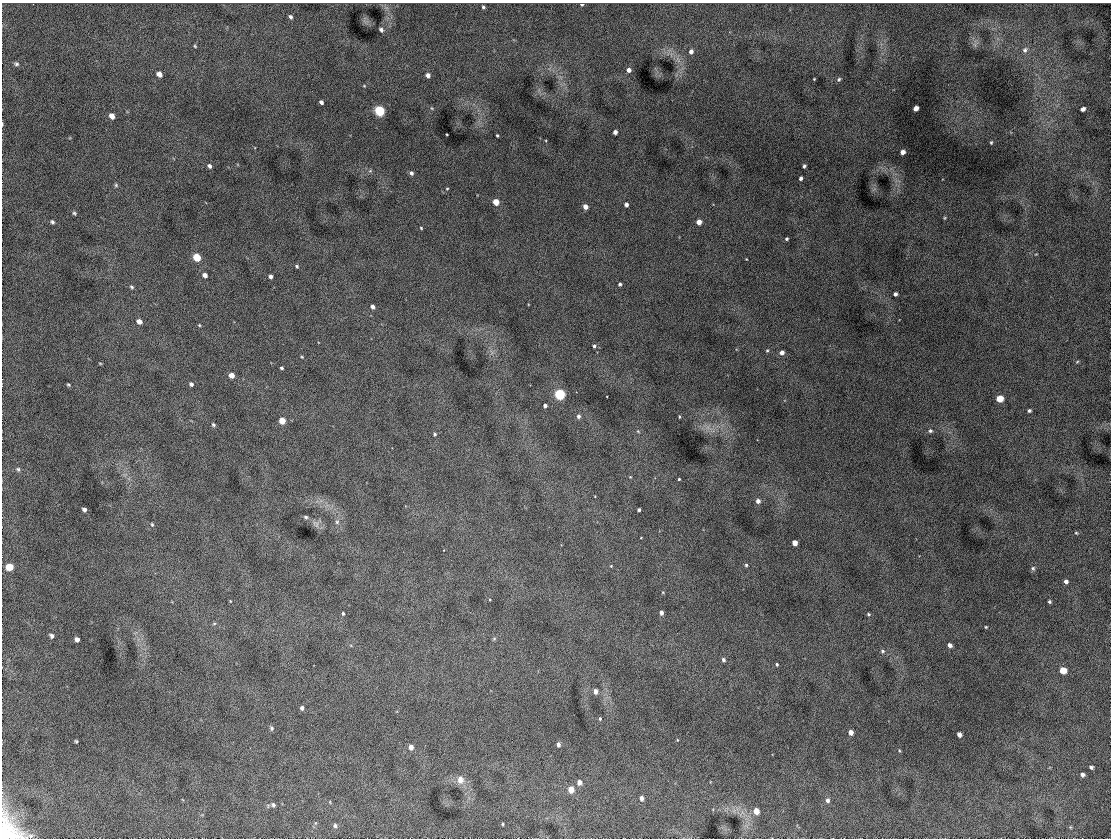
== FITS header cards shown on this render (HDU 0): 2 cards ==
NAXIS1  =                 1109
NAXIS2  =                  836

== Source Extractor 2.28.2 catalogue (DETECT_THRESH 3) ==
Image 1109 x 836 px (HDU 0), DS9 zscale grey, 1 PNG px = 1 image px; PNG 1113 x 840 px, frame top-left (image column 1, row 836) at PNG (2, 3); no overlay
Background 881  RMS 17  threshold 51.8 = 3 sigma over >= 5 px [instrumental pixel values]
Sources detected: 130; all 130 listed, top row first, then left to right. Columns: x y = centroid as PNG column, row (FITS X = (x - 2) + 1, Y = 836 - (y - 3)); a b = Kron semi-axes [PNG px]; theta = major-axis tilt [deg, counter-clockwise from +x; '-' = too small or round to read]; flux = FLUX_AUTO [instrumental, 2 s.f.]
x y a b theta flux
582 4 3 3 - 1500
483 7 3 3 - 1600
290 17 5 4 - 2400
381 30 5 4 - 2900
195 46 4 3 - 1200
1025 50 8 6 50 3600
691 51 5 5 - 4400
16 64 7 5 -18 2500
629 70 5 5 - 5000
159 74 5 4 - 7400
428 75 5 4 - 5000
814 79 2 2 - 920
839 79 5 5 - 2100
364 86 4 3 - 950
321 102 4 3 - 3300
431 108 5 3 - 1100
916 108 5 4 - 7400
1083 109 5 4 - 4300
380 111 5 5 - 110000
112 116 5 5 - 7100
2 124 5 2 - 1400
615 132 4 4 - 5000
446 134 2 2 - 940
497 135 3 3 - 1400
991 142 4 3 - 1400
903 152 4 4 - 7000
209 166 5 4 - 3100
804 166 4 3 - 2300
370 171 6 4 19 1500
411 173 4 4 - 3200
801 178 4 3 - 2900
116 185 6 5 - 1700
447 189 4 4 - 990
496 202 5 4 - 18000
626 204 4 4 - 4300
585 207 4 4 - 8800
74 213 5 4 - 1800
945 218 6 4 89 1100
52 222 5 4 - 2100
699 222 4 4 - 11000
421 228 3 3 - 1100
787 239 3 3 - 1800
197 257 5 5 - 37000
746 259 3 2 - 710
297 266 5 4 - 1700
205 275 5 4 - 5000
271 276 4 4 - 3900
620 284 4 3 - 2700
132 287 5 4 - 1700
895 294 4 4 - 3500
372 307 4 4 - 4400
139 321 5 4 - 7300
199 325 4 3 - 1200
594 346 4 4 - 2400
767 350 5 4 - 1400
782 353 4 4 - 6000
302 357 4 3 - 1100
1077 362 5 4 - 1200
100 363 4 3 - 1000
282 368 3 3 - 1900
231 375 5 4 - 11000
191 384 4 4 - 3100
68 385 4 3 - 1500
560 394 5 5 - 150000
1000 399 5 5 - 27000
545 406 4 3 - 3900
1029 411 4 3 - 2200
578 416 5 5 - 3800
679 417 4 2 - 1000
282 421 5 4 - 24000
213 425 5 4 - 2100
638 431 5 5 - 1500
930 431 6 5 - 2400
435 434 5 4 - 2000
18 469 6 5 - 2400
630 477 4 3 - 930
679 479 3 3 - 1300
758 501 4 4 - 5700
84 509 4 4 - 3300
639 510 3 3 - 2700
306 517 5 4 - 2000
337 522 6 6 - 2500
152 524 5 4 - 1300
316 524 13 7 -51 5300
1076 533 4 4 - 1200
795 543 4 4 - 12000
746 565 4 4 - 1700
611 566 4 3 - 930
9 567 6 5 - 23000
1033 568 6 5 - 2100
1066 581 4 4 - 3300
490 600 3 2 - 890
230 601 4 3 - 780
1049 602 3 3 - 1800
343 613 4 3 - 1700
661 613 4 3 - 5100
868 614 5 4 - 1700
214 623 6 4 2 1500
986 627 3 2 - 1100
51 636 4 4 - 2800
77 639 4 4 - 5200
494 639 5 5 - 1500
950 645 4 4 - 5100
882 651 5 5 - 2000
723 660 4 4 - 3000
777 664 3 3 - 1700
1063 670 5 5 - 20000
595 691 4 4 - 7100
302 708 4 4 - 3600
600 719 4 3 - 1500
271 728 6 5 - 2300
851 732 4 4 - 8600
959 734 4 4 - 5500
677 740 4 2 - 780
76 741 4 3 - 1500
558 744 4 4 - 4400
411 747 5 4 - 7500
899 750 5 3 - 1100
1091 767 4 3 - 2200
1082 775 4 4 - 3400
460 780 9 8 - 9800
579 782 5 4 - 7200
571 789 5 4 - 17000
641 798 4 4 - 5500
827 800 6 5 - 3500
273 805 5 5 - 2400
756 811 5 4 - 14000
503 824 3 3 - 1200
335 825 5 5 - 2600
10 829 36 23 -55 60000
At the frame edge (FLAGS 8, measured only in part): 3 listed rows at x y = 582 4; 2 124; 10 829

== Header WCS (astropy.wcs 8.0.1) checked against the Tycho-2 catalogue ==
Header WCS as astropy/WCSLIB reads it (CRVAL/CRPIX/CD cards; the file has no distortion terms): RA---TAN/DEC--TAN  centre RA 23:07:10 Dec +58:33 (346.79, +58.55 deg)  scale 0.987 arcsec/px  FOV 18.2' x 13.7'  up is +10 deg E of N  parity normal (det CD < 0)
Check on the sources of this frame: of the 60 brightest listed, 10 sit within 1.5 arcsec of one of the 21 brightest Tycho-2 stars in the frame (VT <= 12.46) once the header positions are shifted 0.06 arcsec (0.04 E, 0.05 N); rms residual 0.49 arcsec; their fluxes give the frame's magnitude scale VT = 22.45 - 2.5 log10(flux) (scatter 0.14 mag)
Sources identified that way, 10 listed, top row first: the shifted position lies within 1.5 arcsec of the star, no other Tycho-2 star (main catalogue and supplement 1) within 3.0 arcsec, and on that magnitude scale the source's flux lands within +1.5 / -3 mag of the star's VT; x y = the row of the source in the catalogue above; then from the Tycho-2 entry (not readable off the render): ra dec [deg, ICRS J2000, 3 dp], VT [Tycho-2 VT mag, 2 dp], TYC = Tycho-2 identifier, HIP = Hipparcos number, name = IAU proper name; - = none
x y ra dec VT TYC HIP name
112 116 347.050 +58.607 12.46 4010-1983-1 - -
496 202 346.843 +58.603 11.99 4010-1871-1 - -
197 257 346.992 +58.573 11.00 4010-2329-1 - -
560 394 346.792 +58.554 9.85 4010-2235-1 114160 -
1000 399 346.564 +58.574 11.49 3997-2299-1 - -
282 421 346.933 +58.534 11.52 4010-2078-1 - -
795 543 346.657 +58.525 11.84 3997-2023-1 - -
9 567 347.060 +58.481 11.67 4010-2355-1 - -
1063 670 346.506 +58.504 11.68 3997-2094-1 - -
756 811 346.652 +58.451 11.93 3997-680-1 - -